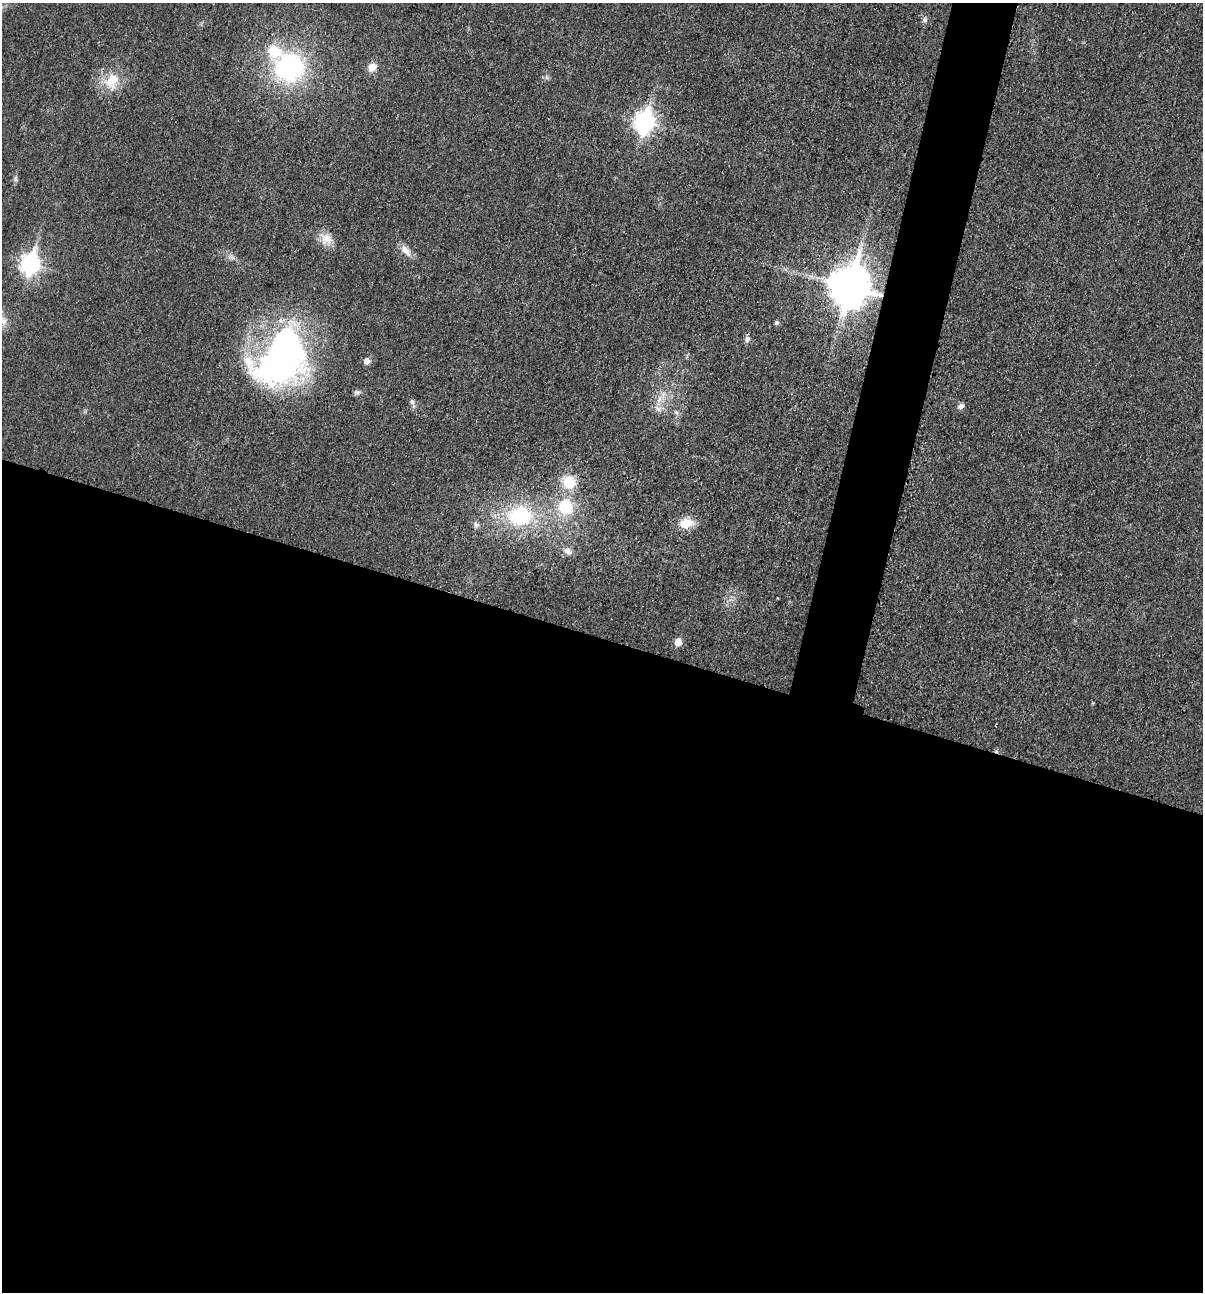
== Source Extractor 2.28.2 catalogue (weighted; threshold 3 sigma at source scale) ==
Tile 14 of 4 x 4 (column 2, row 4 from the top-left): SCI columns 1331-2531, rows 12-1301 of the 5200 x 5181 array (HDU 1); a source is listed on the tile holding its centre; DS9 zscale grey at full resolution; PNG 1205 x 1294 px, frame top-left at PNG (2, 3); no overlay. Shown black and unused: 54% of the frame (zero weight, under 3 of 4 exposures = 1% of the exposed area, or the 3 px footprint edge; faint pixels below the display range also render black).
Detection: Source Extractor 2.28.2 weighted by HDU 2 'WHT'; one run over the whole footprint, this tile lists its part. Background 0.0299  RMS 0.0059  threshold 0.0265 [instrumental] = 3 sigma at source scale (4.5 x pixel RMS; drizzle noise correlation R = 1.50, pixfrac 1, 0.05/0.05 arcsec/px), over >= 5 px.
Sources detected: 30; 1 inside a brighter object's white glare — not listed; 2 inside a brighter listed object's ellipse — not listed separately; the other 27 listed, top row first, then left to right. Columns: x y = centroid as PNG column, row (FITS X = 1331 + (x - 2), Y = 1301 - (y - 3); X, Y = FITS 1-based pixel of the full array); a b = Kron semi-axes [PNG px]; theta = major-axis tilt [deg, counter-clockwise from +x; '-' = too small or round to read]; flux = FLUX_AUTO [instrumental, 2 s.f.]
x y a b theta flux
925 20 7 7 - 1.5
372 67 11 9 45 5.1
289 68 31 30 - 83
112 81 26 19 64 15
644 122 10 8 77 290
15 179 7 4 -72 1.1
326 239 19 13 -32 7.2
405 250 18 9 -46 4.8
30 264 10 8 75 220
849 286 14 11 76 1900
2 320 18 10 -43 6.4
776 323 4 4 - 1.4
747 339 8 7 - 2.1
282 361 75 46 35 190
367 361 6 6 - 4.1
357 392 8 7 - 1.6
659 399 14 5 70 3.7
412 402 8 6 -75 1.6
961 406 9 6 20 2.1
676 412 6 5 - 1.2
568 482 15 13 -50 15
565 507 18 17 - 22
520 516 27 22 2 45
686 523 16 10 8 10
476 525 8 7 - 1.8
568 551 11 8 -29 3.1
678 642 6 5 - 7.3
Overlapping masked pixels (flux is a lower limit): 1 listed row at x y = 849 286
Isophote crosses this tile's border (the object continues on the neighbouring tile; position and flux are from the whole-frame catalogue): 1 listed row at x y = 2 320